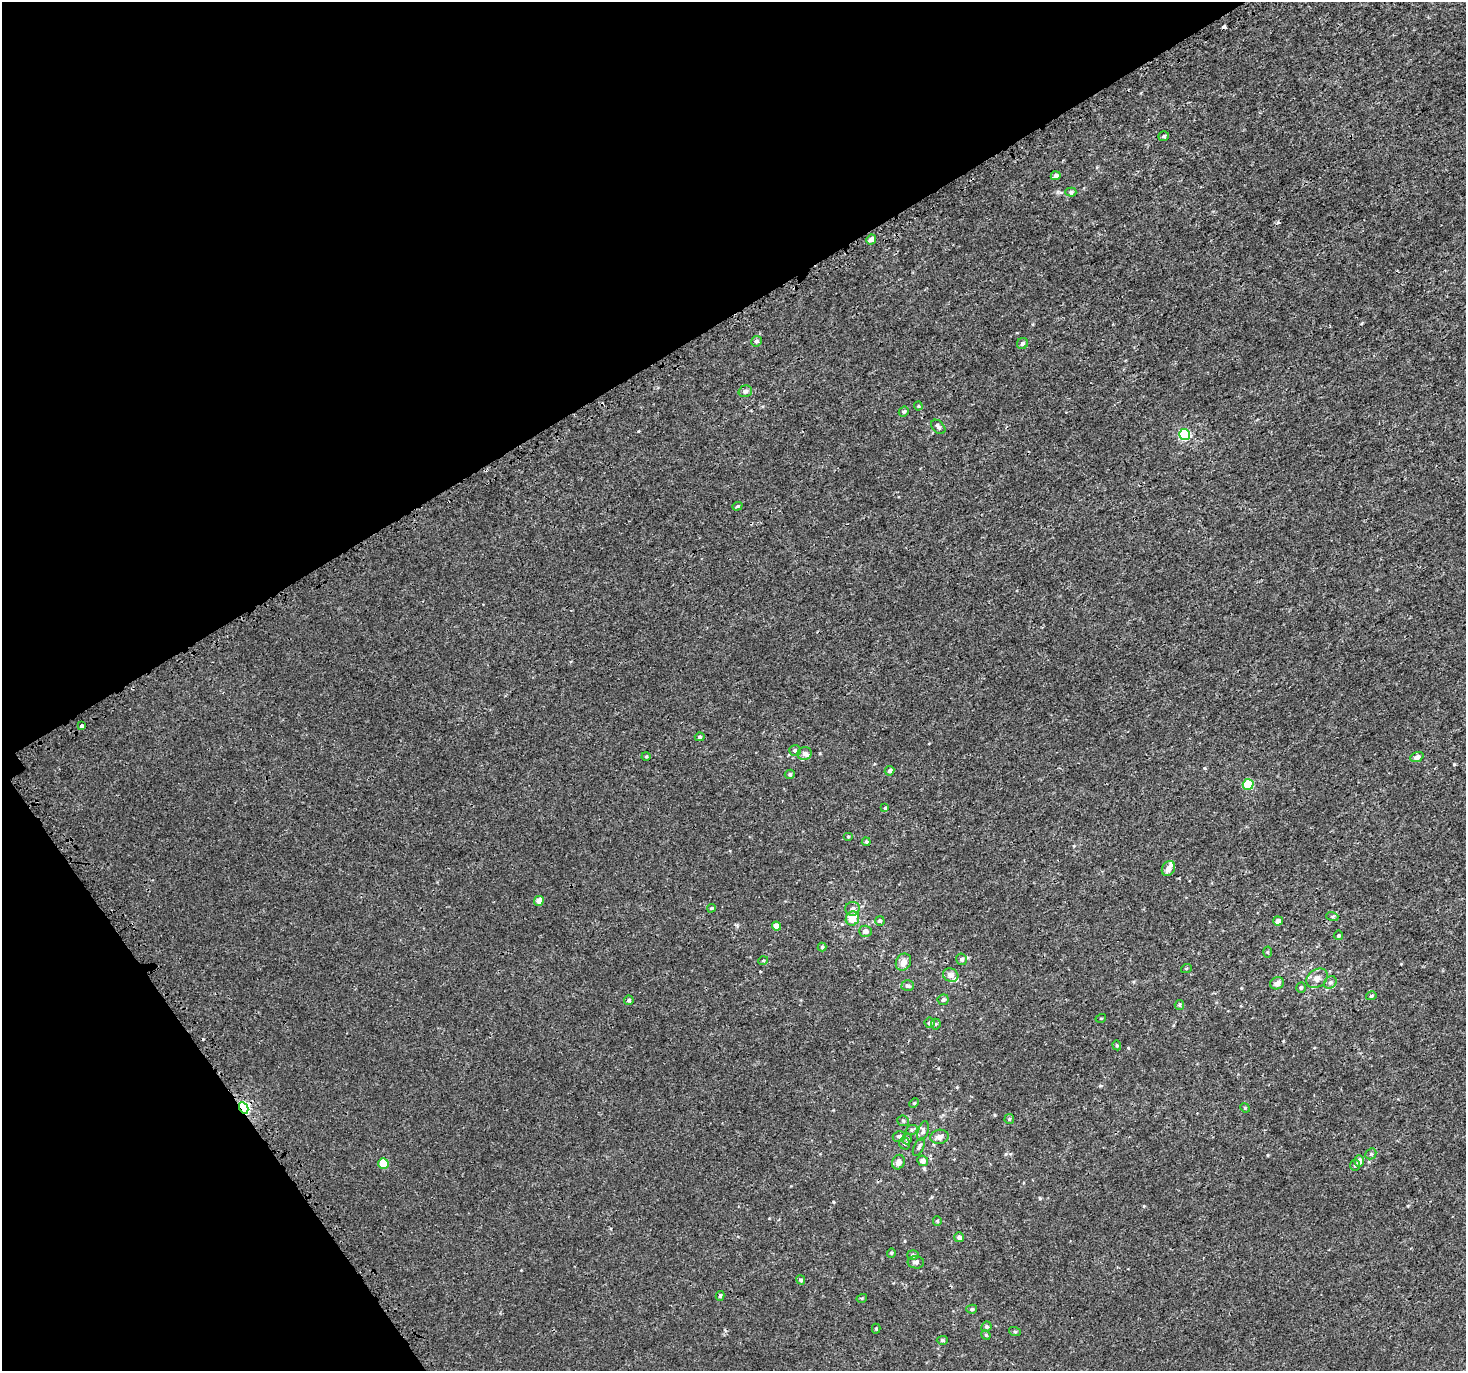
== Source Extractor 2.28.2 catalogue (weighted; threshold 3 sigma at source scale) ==
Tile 5 of 4 x 4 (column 1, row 2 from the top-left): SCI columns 155-1618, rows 2975-4343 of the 6079 x 5979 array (HDU 1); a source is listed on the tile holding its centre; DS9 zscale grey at full resolution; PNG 1468 x 1373 px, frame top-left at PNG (2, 2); each listed source drawn as its Kron ellipse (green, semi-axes under 4 px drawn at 4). Shown black and unused: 30% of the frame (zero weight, under 3 of 4 exposures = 5% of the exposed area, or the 3 px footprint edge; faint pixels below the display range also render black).
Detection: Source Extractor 2.28.2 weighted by HDU 2 'WHT'; one run over the whole footprint, this tile lists its part. Background 3.67e-04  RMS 0.0013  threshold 0.00591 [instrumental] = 3 sigma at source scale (4.5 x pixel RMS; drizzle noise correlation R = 1.50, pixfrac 1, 0.0396/0.0396 arcsec/px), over >= 5 px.
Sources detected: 93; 2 cosmic-ray / hot-pixel residue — neither listed nor drawn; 4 inside a brighter listed object's ellipse — not listed separately; the other 87 listed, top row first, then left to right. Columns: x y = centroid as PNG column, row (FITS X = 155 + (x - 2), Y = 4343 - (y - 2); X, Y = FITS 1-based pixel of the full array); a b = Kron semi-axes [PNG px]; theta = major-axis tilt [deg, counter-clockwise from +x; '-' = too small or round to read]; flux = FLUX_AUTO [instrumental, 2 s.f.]
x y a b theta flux
1164 136 5 5 - 0.22
1056 176 5 4 - 0.46
1071 192 5 4 - 0.25
871 239 5 4 - 0.64
756 341 5 5 - 0.3
1022 343 6 5 - 0.29
745 391 7 5 16 0.4
918 406 4 4 - 0.12
904 411 5 4 - 0.22
938 427 8 5 -46 0.32
1185 435 5 5 - 8.5
737 506 5 4 - 0.16
82 725 3 3 - 0.75
700 737 5 4 - 0.21
795 750 6 5 - 0.29
804 753 7 6 - 0.42
646 756 4 4 - 0.14
1417 757 7 5 22 0.53
890 771 5 4 - 0.31
790 774 5 4 - 0.21
1248 784 5 5 - 6.3
885 808 4 3 - 0.17
848 836 5 3 - 0.12
866 842 4 4 - 0.19
1168 868 8 6 60 0.7
539 901 5 4 - 0.89
711 908 4 3 - 0.14
852 909 7 7 - 0.43
1332 916 6 4 -18 0.17
852 918 7 6 - 1.9
880 921 5 4 - 0.21
1278 921 4 4 - 0.6
776 926 4 4 - 0.88
865 931 6 5 - 0.58
1338 935 5 4 - 0.19
822 947 4 4 - 0.19
1267 952 5 3 - 0.13
962 959 6 5 - 0.32
763 961 5 3 - 0.12
903 962 9 7 61 0.8
1186 969 5 3 - 0.12
951 975 8 6 -24 0.72
1317 978 11 8 36 0.82
1330 982 7 5 45 0.33
1277 983 7 6 - 0.61
908 986 6 5 - 0.36
1301 988 5 4 - 0.21
1371 996 5 4 - 0.19
629 1000 4 4 - 0.27
943 1000 5 5 - 0.26
1179 1005 5 4 - 0.2
1101 1018 5 3 - 0.11
930 1023 5 5 - 0.33
936 1024 5 5 - 0.17
1117 1045 5 4 - 0.16
914 1103 5 4 - 0.14
244 1108 6 4 -62 20
1245 1108 5 4 - 0.13
1009 1119 5 4 - 0.15
903 1121 6 5 - 0.22
912 1130 6 5 - 0.21
923 1131 10 5 73 0.32
899 1136 6 5 - 0.31
939 1137 9 7 12 0.66
907 1139 5 5 - 0.23
905 1143 6 5 - 0.22
919 1147 9 5 64 0.3
1371 1154 6 5 - 0.18
923 1161 5 5 - 0.64
1359 1161 5 5 - 0.79
898 1162 7 6 - 0.68
383 1163 5 5 - 3.6
1355 1165 5 5 - 0.21
937 1221 5 4 - 0.14
959 1237 5 5 - 0.36
891 1253 4 4 - 0.13
913 1255 5 5 - 0.2
916 1262 8 6 -4 0.34
801 1280 5 4 - 0.28
720 1296 5 4 - 0.2
862 1298 5 3 - 0.12
972 1309 5 4 - 0.2
986 1327 5 5 - 0.23
876 1329 5 4 - 0.13
1015 1332 6 4 -19 0.16
986 1335 5 4 - 0.13
942 1340 6 4 3 0.2
Overlapping masked pixels (flux is a lower limit): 1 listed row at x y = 244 1108
Unlisted compact peaks at least as high as the median listed source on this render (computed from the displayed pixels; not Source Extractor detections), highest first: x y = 833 1202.